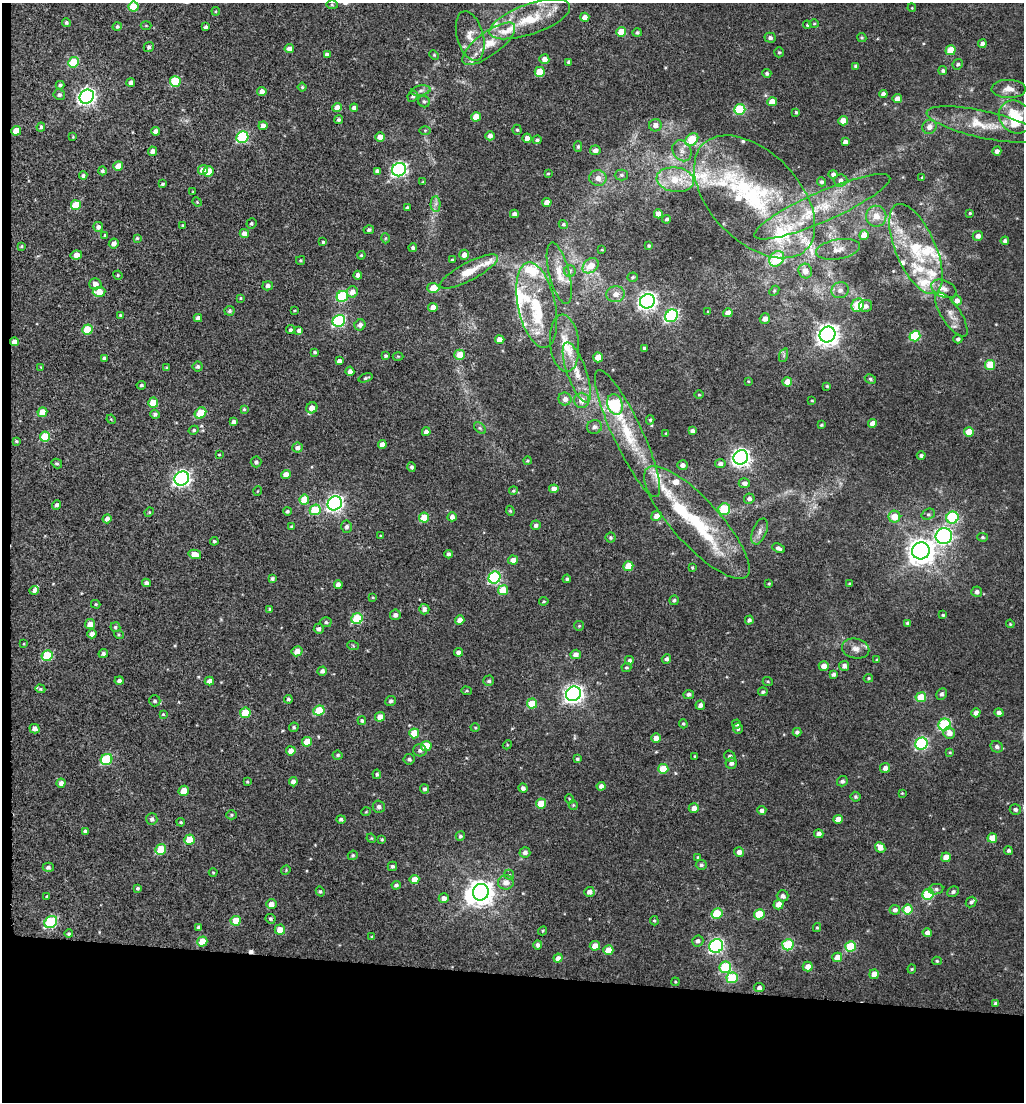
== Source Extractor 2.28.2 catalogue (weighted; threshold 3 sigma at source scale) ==
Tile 3 of 2 x 2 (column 1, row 2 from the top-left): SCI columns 1797-2818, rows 1369-2468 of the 4785 x 4449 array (HDU 1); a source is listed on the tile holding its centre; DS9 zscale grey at full resolution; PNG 1026 x 1104 px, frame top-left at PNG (2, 3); each listed source drawn as its Kron ellipse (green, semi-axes under 4 px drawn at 4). Shown black and unused: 12% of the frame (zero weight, under 3 of 5 exposures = <1% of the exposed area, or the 3 px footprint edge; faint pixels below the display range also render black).
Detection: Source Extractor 2.28.2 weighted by HDU 2 'WHT'; one run over the whole footprint, this tile lists its part. Background 0.00293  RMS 0.0025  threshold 0.0111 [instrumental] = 3 sigma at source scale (4.5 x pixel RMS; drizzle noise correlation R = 1.50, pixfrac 1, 0.0396/0.0396 arcsec/px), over >= 5 px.
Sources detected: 507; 2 inside a brighter object's white glare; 1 cosmic-ray / hot-pixel residue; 1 long thin detection or spike segment (spike, bleed or trail) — neither listed nor drawn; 35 inside a brighter listed object's ellipse — not listed separately; the other 468 listed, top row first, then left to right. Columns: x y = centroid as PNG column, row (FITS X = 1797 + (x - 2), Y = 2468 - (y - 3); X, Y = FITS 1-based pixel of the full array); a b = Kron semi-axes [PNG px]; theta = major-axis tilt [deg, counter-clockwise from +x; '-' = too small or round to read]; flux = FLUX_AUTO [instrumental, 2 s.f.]
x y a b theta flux
332 5 6 4 -2 0.3
133 7 5 5 - 6.7
912 8 4 3 - 0.22
216 11 4 3 - 0.25
585 17 4 4 - 1.5
530 19 42 15 19 10
66 22 4 4 - 0.47
814 24 5 3 - 0.26
807 25 4 3 - 0.29
146 26 5 3 - 0.25
117 27 4 4 - 0.48
205 27 4 3 - 0.51
621 32 5 5 - 3.9
637 33 5 4 - 0.46
470 36 25 13 -75 3.7
862 37 4 4 - 0.29
770 38 5 5 - 0.65
489 44 32 11 36 5.8
982 44 4 4 - 1.1
149 47 5 5 - 0.61
289 49 5 4 - 1.2
950 50 5 5 - 6.1
779 52 5 4 - 0.32
327 55 4 4 - 0.93
434 55 5 4 - 0.29
544 59 5 5 - 1.6
74 62 5 5 - 9.5
569 62 4 4 - 0.66
958 64 5 5 - 0.47
856 66 4 4 - 0.46
943 70 4 4 - 0.51
540 72 5 5 - 6.2
767 73 4 4 - 0.5
175 81 5 5 - 11
131 82 4 4 - 1.1
60 85 4 4 - 0.48
302 87 4 4 - 0.31
1009 89 17 9 0 2.2
262 91 5 4 - 1.5
421 91 10 5 10 0.74
883 94 4 4 - 1.1
59 95 6 5 - 0.66
413 96 6 5 - 0.54
87 97 7 6 - 89
897 99 4 4 - 1.6
424 102 6 5 - 0.52
772 102 5 4 - 3.1
337 108 5 4 - 2.6
354 108 4 4 - 1.2
740 109 5 5 - 16
796 112 3 3 - 0.28
476 117 5 4 - 2.8
1015 117 18 15 -46 8.6
339 120 4 4 - 0.56
843 121 5 4 - 2.2
983 124 57 13 -12 8.2
655 125 6 6 - 1.4
263 126 4 4 - 1.9
41 127 4 3 - 0.5
929 127 7 7 - 1.6
425 130 6 4 0 0.35
517 130 5 4 - 0.38
16 131 5 4 - 4
155 131 4 4 - 0.99
490 136 4 4 - 1
73 137 3 2 - 0.19
242 137 6 5 - 22
380 137 5 4 - 1.8
527 138 4 4 - 1.5
692 139 7 5 41 7.8
537 140 4 4 - 0.53
845 142 4 4 - 1
578 147 5 4 - 0.45
595 150 5 5 - 1.2
152 151 4 4 - 1.1
682 151 11 9 -58 1.6
997 151 5 4 - 0.98
118 166 5 4 - 3.3
203 170 5 5 - 2.6
399 170 7 6 - 55
102 171 4 4 - 0.5
377 171 4 4 - 0.81
208 172 5 5 - 5.9
548 174 4 4 - 0.26
833 174 5 4 - 0.66
83 175 4 4 - 0.54
621 175 6 5 - 0.51
922 177 4 3 - 0.28
598 178 8 8 - 1.8
675 180 19 12 -6 6.2
840 180 7 6 - 0.94
423 182 4 4 - 0.31
821 182 4 4 - 0.49
162 184 3 3 - 0.36
193 192 3 2 - 0.19
755 197 74 44 -46 44
197 202 5 4 - 0.25
547 202 4 4 - 2.3
436 204 7 5 88 0.78
76 205 5 5 - 6.7
822 207 74 15 24 15
407 208 4 3 - 0.64
970 213 3 3 - 0.28
514 214 4 4 - 0.93
658 214 4 4 - 2.1
876 216 10 10 - 2.8
667 219 4 4 - 0.53
251 224 5 5 - 0.43
563 224 5 4 - 0.42
183 225 4 3 - 0.25
98 227 5 5 - 0.91
369 230 5 4 - 0.53
244 234 5 4 - 1.5
105 235 3 3 - 0.33
864 235 5 5 - 3.4
978 236 5 5 - 1.1
137 238 4 4 - 0.3
385 238 5 3 - 0.26
1005 241 4 4 - 0.8
323 242 3 3 - 0.33
114 244 5 5 - 1.4
21 246 4 3 - 0.27
649 246 3 3 - 0.31
413 248 4 4 - 0.6
838 249 22 10 10 2.8
916 249 48 20 -66 15
602 250 4 2 - 0.18
76 255 6 4 10 1.5
361 255 4 3 - 0.29
464 255 5 5 - 1.4
777 259 8 6 52 11
301 260 4 3 - 0.28
452 260 3 3 - 0.27
591 266 9 6 40 4.2
469 271 32 9 28 4.5
570 271 6 5 - 0.5
805 271 7 7 - 2
559 273 32 10 -76 4.2
118 275 5 4 - 0.3
358 275 4 4 - 0.96
633 277 5 4 - 0.34
95 284 6 5 - 1.6
268 286 5 5 - 0.9
433 288 6 5 - 3.8
944 289 13 8 -22 1.6
840 290 8 8 - 1.3
774 291 6 4 47 0.33
99 292 6 5 - 3.1
352 292 5 5 - 2.1
615 294 9 8 - 1.8
342 296 6 5 - 18
240 298 3 3 - 0.23
647 301 7 7 - 100
957 301 5 5 - 1.4
537 305 43 18 -78 13
858 305 7 6 - 8.6
865 306 7 6 - 1
433 308 4 4 - 2
229 311 5 5 - 0.5
294 311 4 3 - 0.2
708 311 4 2 - 0.19
728 313 5 4 - 2.1
120 315 4 3 - 0.31
951 315 26 9 -57 2.6
672 316 7 6 - 41
198 318 4 4 - 0.96
765 319 5 5 - 1.3
339 321 6 5 - 31
360 325 6 5 - 1
87 329 5 5 - 6.8
290 330 4 4 - 0.49
299 330 4 4 - 0.78
827 334 8 7 - 190
915 336 5 5 - 14
958 339 4 4 - 0.58
500 340 4 4 - 2.8
14 342 4 4 - 1.9
564 343 28 14 -84 6.2
644 348 3 3 - 0.34
315 352 3 3 - 0.35
459 355 5 5 - 3.5
784 355 7 4 72 0.47
386 356 3 3 - 0.35
398 356 5 3 - 0.24
598 357 5 5 - 4.5
104 358 4 4 - 0.49
339 361 4 4 - 0.97
990 365 5 5 - 6.8
198 366 5 5 - 0.56
41 367 3 3 - 0.16
167 368 3 3 - 0.34
350 371 4 4 - 1.2
577 372 32 9 -70 5.6
366 378 7 3 17 0.44
870 379 6 4 -29 0.43
748 381 4 2 - 0.16
787 382 5 4 - 3
141 385 5 4 - 0.48
827 386 3 3 - 0.28
699 395 5 3 - 0.22
565 399 6 6 - 1.2
581 400 7 7 - 2.5
812 400 4 2 - 0.2
153 403 5 5 - 4.7
615 404 10 7 -71 19
312 408 6 5 - 2.7
244 409 4 4 - 0.29
42 412 5 5 - 4.3
200 413 6 5 - 6.3
155 414 5 4 - 0.59
111 419 5 4 - 0.23
650 420 4 4 - 0.36
234 422 4 4 - 0.74
873 423 4 4 - 2
821 425 4 3 - 0.26
594 427 7 6 - 0.96
480 428 7 4 -44 0.46
194 430 5 4 - 0.41
692 431 4 4 - 0.83
426 432 4 4 - 1.1
969 432 5 4 - 3.9
666 433 2 2 - 0.14
628 434 70 14 -65 14
45 437 5 5 - 8.1
16 441 3 3 - 0.32
382 444 4 4 - 1.6
297 448 5 5 - 1.1
219 454 3 2 - 0.2
921 456 4 4 - 0.5
741 457 7 7 - 110
528 461 4 4 - 0.31
256 462 5 5 - 0.68
57 463 5 4 - 0.44
720 464 5 4 - 0.82
682 465 5 5 - 0.97
411 467 4 4 - 0.54
286 475 5 4 - 1.9
182 478 8 6 36 83
744 483 6 5 - 1.1
554 489 4 4 - 1.5
258 491 5 3 - 0.18
513 491 4 4 - 0.37
749 499 5 5 - 0.92
304 500 5 5 - 6
335 503 7 6 - 75
57 505 5 4 - 0.66
724 509 6 5 - 12
315 510 5 5 - 9.9
287 511 4 4 - 0.43
510 511 5 4 - 0.31
149 512 4 4 - 0.27
928 514 7 5 20 0.53
656 516 5 5 - 1.9
452 517 4 4 - 1.1
894 517 6 6 - 3.6
424 518 5 5 - 4.4
952 518 6 6 - 18
107 519 4 4 - 1.1
697 523 74 23 -47 21
536 525 5 4 - 0.69
292 526 4 3 - 0.29
347 527 6 5 - 0.71
760 531 13 7 69 1.4
380 536 4 3 - 0.18
944 536 8 8 - 60
982 537 5 4 - 0.39
611 538 5 5 - 0.48
214 541 4 3 - 0.41
778 548 7 4 -23 0.69
921 551 9 8 - 280
195 554 6 4 -14 2.7
448 554 4 4 - 0.69
513 560 5 4 - 1.8
628 566 5 4 - 4.2
692 567 3 2 - 0.26
495 577 6 5 - 30
272 578 4 3 - 0.47
567 579 4 4 - 0.42
146 583 4 4 - 0.94
769 583 3 3 - 0.24
849 583 4 3 - 0.24
338 584 4 4 - 1.1
34 590 5 4 - 0.66
503 590 5 5 - 5.5
977 592 5 5 - 0.89
373 597 4 3 - 0.21
674 600 5 4 - 0.52
544 601 4 4 - 0.27
96 604 5 4 - 0.3
270 609 3 3 - 0.32
424 609 5 5 - 0.92
395 615 5 5 - 0.96
943 615 3 3 - 0.29
357 619 6 5 - 14
460 620 5 4 - 1.8
749 620 4 4 - 0.64
326 622 5 5 - 0.49
907 623 4 4 - 0.48
90 624 5 5 - 1.9
1010 624 4 3 - 0.25
579 626 5 4 - 0.29
115 627 5 5 - 0.44
319 629 5 5 - 0.78
92 634 4 4 - 1.6
119 635 5 3 - 0.27
24 644 3 2 - 0.19
353 646 6 3 -20 0.28
856 649 14 10 -13 1.8
297 651 6 5 - 1.7
458 652 4 4 - 0.89
103 653 5 4 - 0.56
576 654 5 4 - 1.3
47 656 6 5 - 12
666 659 5 4 - 0.67
877 660 4 3 - 0.38
630 661 5 5 - 0.63
824 666 5 4 - 1.7
844 666 5 5 - 1
626 667 5 4 - 0.37
322 671 5 4 - 0.65
833 674 4 4 - 0.68
868 678 5 4 - 0.3
119 681 4 4 - 0.7
209 681 4 4 - 1.3
489 681 5 5 - 0.58
768 682 5 3 - 0.24
40 689 5 4 - 0.34
466 691 5 4 - 0.31
763 692 5 4 - 0.5
573 694 8 7 - 120
689 694 5 4 - 0.66
941 694 6 5 - 0.66
921 697 5 5 - 5.4
288 699 4 4 - 0.48
155 701 6 5 - 0.55
391 701 5 5 - 0.5
532 703 5 5 - 5.6
700 705 5 4 - 0.89
319 711 5 5 - 7.8
245 713 5 5 - 6.6
976 713 4 4 - 0.97
999 713 4 4 - 0.9
163 714 4 3 - 0.23
380 717 5 4 - 2.6
362 721 4 4 - 0.46
683 724 5 4 - 0.35
737 724 4 4 - 0.51
944 725 6 6 - 20
294 727 5 4 - 0.4
475 728 4 4 - 0.29
34 729 5 4 - 1.2
738 729 5 5 - 0.43
797 732 4 4 - 0.68
414 733 5 5 - 5.7
949 733 6 5 - 1.8
656 738 5 5 - 1.8
307 742 5 5 - 4.3
922 744 6 6 - 31
507 745 5 3 - 0.23
426 746 5 5 - 5
997 747 6 5 - 0.79
420 750 7 6 - 0.73
291 751 5 4 - 1.8
950 752 4 4 - 0.28
338 755 5 4 - 0.49
695 756 4 3 - 0.25
730 756 6 5 - 0.72
106 759 6 5 - 15
409 759 5 5 - 0.61
577 759 4 4 - 0.45
731 763 6 5 - 0.78
885 768 5 5 - 1.4
663 769 5 5 - 5.7
377 774 5 4 - 0.43
842 781 5 5 - 0.65
247 782 3 2 - 0.24
293 782 4 4 - 1.2
61 783 4 4 - 1.1
601 786 4 4 - 1
523 788 4 4 - 0.89
425 789 4 4 - 0.64
184 791 5 5 - 4.4
902 793 4 4 - 0.2
856 797 5 4 - 0.44
569 799 5 3 - 0.24
541 803 5 5 - 4.8
573 805 5 4 - 0.31
379 807 6 6 - 0.78
694 808 5 4 - 1.5
1015 809 5 5 - 0.71
762 810 4 4 - 0.88
366 812 5 3 - 0.2
231 815 5 4 - 0.34
152 819 6 5 - 0.69
341 819 4 4 - 0.56
838 819 5 4 - 1.9
181 822 4 3 - 0.29
85 831 4 3 - 0.43
819 834 5 4 - 0.98
460 836 4 4 - 0.51
371 838 5 4 - 0.26
992 838 5 5 - 3.5
382 839 4 3 - 0.28
189 840 5 5 - 5.6
880 847 6 4 -46 2.3
161 849 6 5 - 8.2
1008 851 4 4 - 0.49
525 852 5 5 - 0.96
739 852 5 5 - 1.3
353 855 5 4 - 0.36
698 857 4 3 - 0.25
946 857 5 4 - 2.8
701 865 5 5 - 0.59
392 866 5 4 - 0.49
48 867 5 4 - 0.59
286 870 5 4 - 0.26
213 873 4 3 - 0.21
509 875 5 4 - 0.36
414 879 5 4 - 2.9
506 882 8 7 - 1.8
396 885 4 4 - 0.49
138 888 4 4 - 0.43
936 889 7 5 9 0.63
320 891 5 4 - 0.39
481 892 8 8 - 260
589 892 5 5 - 1.4
953 892 6 5 - 0.65
928 894 6 5 - 15
47 896 4 3 - 0.22
783 896 6 5 - 1.1
444 898 5 5 - 1.1
971 902 6 5 - 0.48
271 904 5 5 - 1.6
779 904 5 5 - 2.9
907 909 5 5 - 7.7
895 910 5 5 - 1
717 914 6 5 - 9
759 914 5 5 - 6.9
271 919 5 4 - 0.48
236 921 5 5 - 4.9
654 921 5 4 - 0.29
51 922 7 5 38 25
199 927 4 4 - 0.52
817 928 4 4 - 0.28
280 930 5 5 - 3.1
543 931 5 4 - 0.29
927 933 4 4 - 1.4
69 934 4 4 - 0.42
372 937 4 3 - 0.24
202 941 5 5 - 4.9
698 941 6 5 - 0.86
537 945 5 4 - 0.75
788 945 6 5 - 14
595 946 5 5 - 2.4
716 946 7 6 - 50
850 947 5 5 - 13
608 950 5 5 - 4.4
837 957 5 4 - 2.9
558 958 5 4 - 1.3
937 961 4 4 - 0.3
725 967 6 5 - 15
808 967 5 5 - 2
912 969 4 4 - 0.27
874 974 5 4 - 2.9
732 978 5 5 - 13
675 982 4 3 - 0.21
759 988 5 4 - 0.79
996 1003 4 4 - 0.6
Overlapping masked pixels (flux is a lower limit): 1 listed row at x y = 14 342
Isophote crosses this tile's border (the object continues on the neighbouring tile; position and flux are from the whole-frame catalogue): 1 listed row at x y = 1015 117